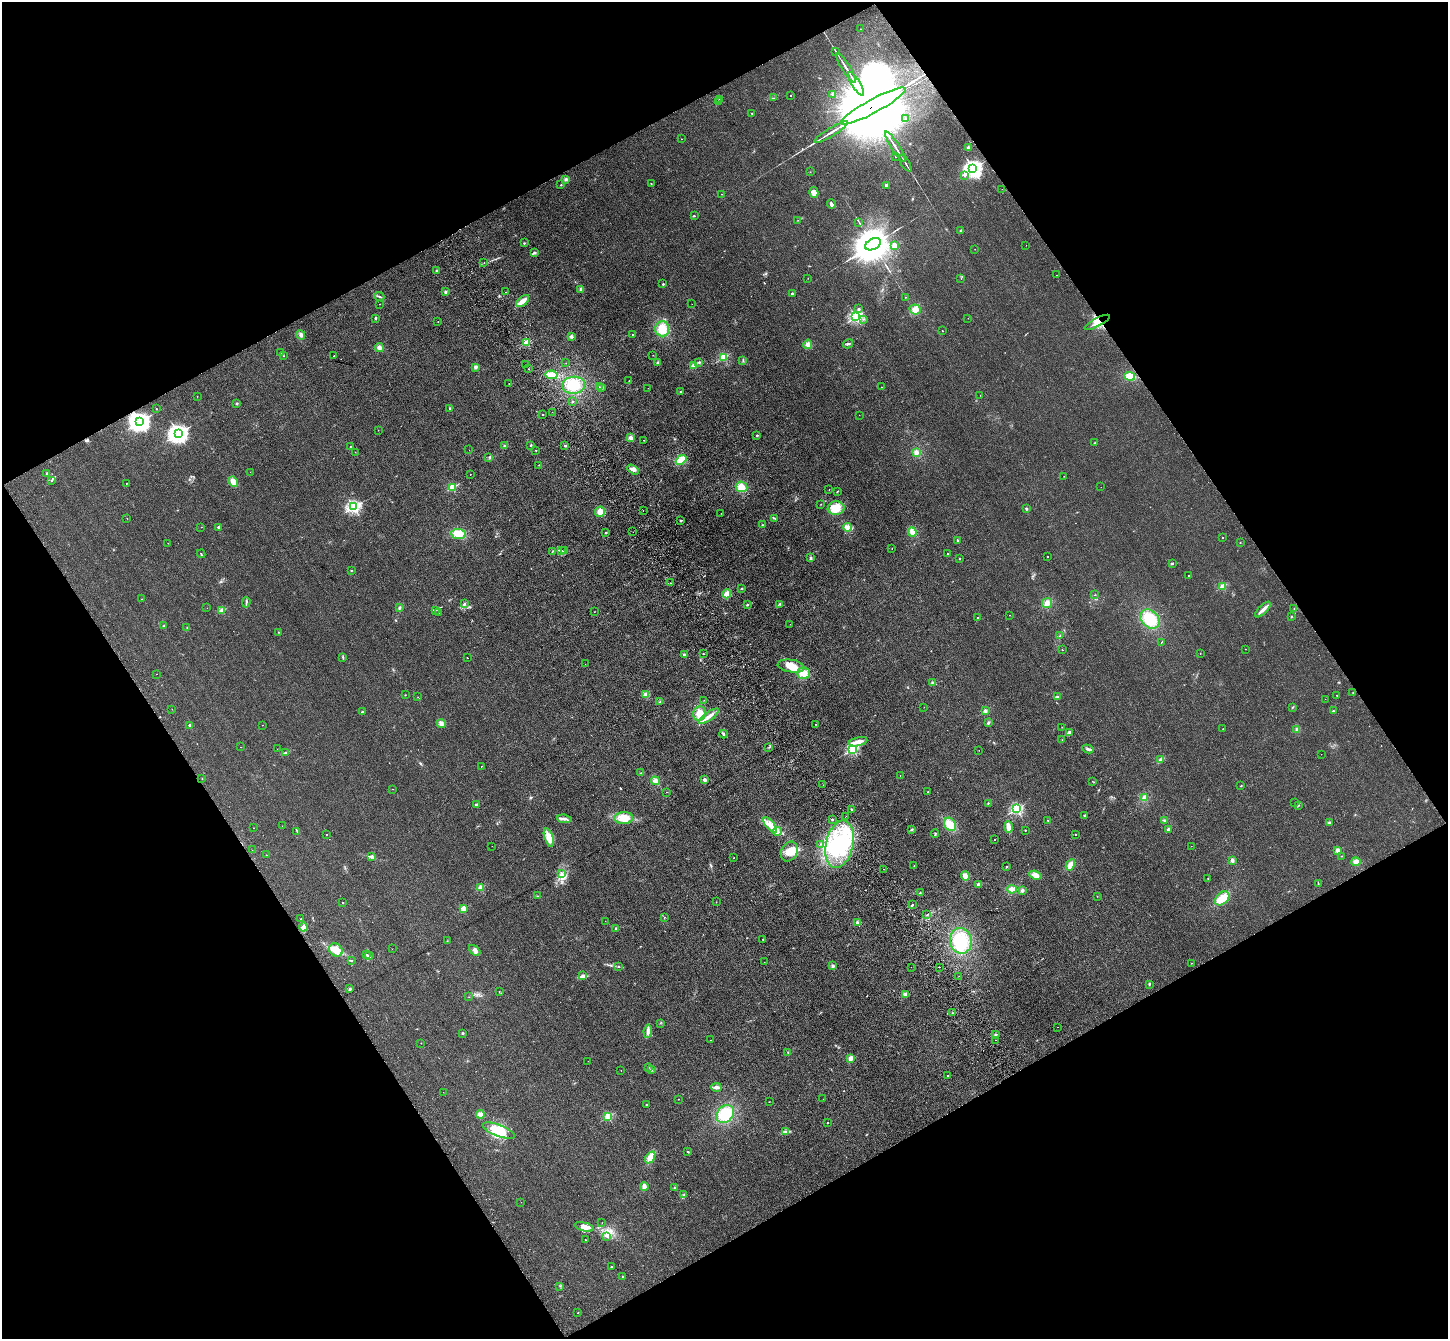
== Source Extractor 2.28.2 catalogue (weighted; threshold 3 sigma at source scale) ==
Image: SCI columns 103-5884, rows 223-5567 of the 5985 x 5924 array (HDU 1 of 3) = the unmasked area's bounding box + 8 px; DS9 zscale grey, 4 x 4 block average (1 PNG px = mean of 4 x 4 image px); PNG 1450 x 1341 px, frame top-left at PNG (2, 2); each listed source drawn as its Kron ellipse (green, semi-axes under 4 px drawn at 4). Shown black and unused: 47% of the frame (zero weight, under 3 of 4 exposures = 6% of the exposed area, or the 3 px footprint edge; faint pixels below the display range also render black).
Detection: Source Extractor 2.28.2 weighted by HDU 2 'WHT'. Background 0.0407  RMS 0.0058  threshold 0.0263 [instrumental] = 3 sigma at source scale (4.5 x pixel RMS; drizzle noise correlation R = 1.50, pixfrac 1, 0.05/0.05 arcsec/px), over >= 5 px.
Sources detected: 443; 4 too faint to see at this stretch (4 x 4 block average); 11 inside a brighter object's white glare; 7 cosmic-ray / hot-pixel residue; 2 long thin detections or spike segments (spike, bleed or trail) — neither listed nor drawn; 7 coinciding with a brighter row at this scale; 18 inside a brighter listed object's ellipse — not listed separately; the other 394 listed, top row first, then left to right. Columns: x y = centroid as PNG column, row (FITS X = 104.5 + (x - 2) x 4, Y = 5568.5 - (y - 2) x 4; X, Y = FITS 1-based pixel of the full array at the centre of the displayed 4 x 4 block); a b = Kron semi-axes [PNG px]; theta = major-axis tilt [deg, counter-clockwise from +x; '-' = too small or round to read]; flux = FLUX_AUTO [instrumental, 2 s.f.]
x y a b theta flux
860 29 2 2 - 1
836 51 2 2 - 1.5
846 68 17 2 -58 16
856 84 13 2 -58 34
832 94 3 3 - 5.2
791 96 2 2 - 4
774 98 2 2 - 1.5
720 99 3 2 - 2.2
719 102 3 2 - 3
873 106 36 7 28 130000
752 113 2 2 - 1.4
906 118 2 2 - 1.6
831 132 19 2 32 21
682 139 2 2 - 0.95
895 147 18 2 -58 15
968 147 3 3 - 4.8
895 156 2 2 - 2.7
905 163 9 2 -59 5.2
973 169 3 3 - 1700
810 172 2 2 - 0.74
965 176 2 2 - 2.4
566 179 3 3 - 5
651 184 2 2 - 1.5
561 185 2 2 - 5.7
886 185 2 2 - 46
1002 189 2 2 - 1.2
814 193 5 4 - 23
722 194 2 2 - 0.75
831 204 5 3 - 8.5
694 216 3 2 - 2.5
798 220 2 2 - 1.1
859 222 2 2 - 1.2
961 231 3 2 - 2.9
524 243 3 2 - 2.3
873 244 8 5 28 16000
894 245 2 2 - 100
1026 245 2 2 - 0.44
975 249 2 2 - 0.82
535 252 4 2 - 3.5
484 262 2 2 - 0.96
437 270 3 2 - 2.9
1056 275 2 2 - 0.9
808 278 2 2 - 0.74
961 278 2 2 - 0.59
663 284 2 2 - 11
581 289 4 3 - 6.1
445 292 3 3 - 4.6
505 292 2 2 - 0.68
792 293 2 2 - 22
379 296 5 2 - 4.5
905 297 2 2 - 1.6
523 301 8 3 43 28
380 304 2 2 - 1.4
692 304 2 2 - 0.41
859 309 2 2 - 17
915 309 6 4 -18 23
856 317 2 2 - 540
375 318 3 2 - 5.2
968 318 2 2 - 0.59
864 319 2 2 - 1.3
438 322 2 2 - 1.8
1097 322 14 3 28 27
662 329 7 7 - 46
942 331 2 2 - 2.4
301 335 5 3 - 9.5
633 335 2 2 - 1.8
571 337 3 3 - 5.7
526 343 2 2 - 160
808 344 5 4 - 13
848 344 5 2 - 4.9
379 347 4 4 - 11
281 353 2 2 - 2.4
653 355 2 2 - 0.72
283 356 2 2 - 1.5
334 356 2 2 - 4.7
723 357 2 2 - 260
743 360 3 2 - 2.3
699 362 4 2 - 3.5
566 363 2 2 - 0.61
658 363 3 3 - 5.6
526 364 2 2 - 1.1
693 366 2 2 - 74
475 367 3 3 - 7
529 369 2 2 - 1.2
552 375 6 4 -9 36
1130 376 5 4 - 33
629 381 2 2 - 2.4
509 384 2 2 - 1.2
574 385 11 8 3 70
599 387 2 2 - 1.3
602 387 2 2 - 2.8
881 387 2 2 - 2.3
648 388 2 2 - 0.79
681 391 2 2 - 3.5
980 395 2 2 - 0.67
197 396 2 2 - 1.1
572 402 2 2 - 2
237 403 2 2 - 18
450 408 2 2 - 2.1
156 409 2 2 - 4
552 412 2 2 - 1.2
543 414 2 2 - 3.5
859 415 2 2 - 0.47
140 422 4 3 - 2100
378 430 2 2 - 0.59
178 433 4 3 - 2000
757 435 2 2 - 12
631 438 4 4 - 9.8
644 440 2 2 - 1.2
1095 443 2 2 - 15
531 445 2 2 - 11
350 446 2 2 - 1.1
505 446 3 2 - 4.5
565 446 2 2 - 11
469 450 2 2 - 0.94
536 450 2 2 - 4.8
355 452 2 2 - 0.8
916 452 4 3 - 13
489 457 2 2 - 1.4
681 460 6 3 40 63
539 465 2 2 - 1
633 470 6 3 -30 11
250 472 2 2 - 0.63
47 473 2 2 - 8.1
470 474 2 2 - 1
1064 476 2 2 - 0.72
52 481 2 2 - 1.5
233 482 5 4 - 22
126 483 2 2 - 1.7
452 487 2 2 - 210
741 487 6 5 - 29
1101 487 2 2 - 0.38
829 489 2 2 - 0.65
837 491 3 2 - 1.8
821 504 2 2 - 1.1
353 507 2 2 - 700
836 508 8 7 - 56
1026 508 2 2 - 26
643 511 2 2 - 0.61
600 512 5 5 - 20
721 513 2 2 - 1.1
127 518 2 2 - 0.71
774 518 3 2 - 3.2
681 520 2 2 - 3.6
762 525 2 2 - 2.1
201 527 2 2 - 0.67
219 527 2 2 - 28
847 527 4 4 - 17
606 532 3 2 - 2.2
633 532 2 2 - 0.78
912 532 5 4 - 18
458 534 7 5 -6 44
1223 537 2 2 - 1.6
958 540 2 2 - 13
168 543 2 2 - 0.66
1240 543 2 2 - 1.1
892 549 2 2 - 1.8
553 551 2 2 - 2.1
562 551 2 2 - 1.7
564 551 2 2 - 0.88
201 554 4 2 - 2.4
947 554 2 2 - 2.9
1047 556 2 2 - 1.6
811 558 3 3 - 4.6
960 559 2 2 - 1.8
1172 563 3 2 - 2.7
351 570 2 2 - 2.1
1188 575 2 2 - 1.1
671 583 2 2 - 0.81
1222 587 2 2 - 130
741 588 2 2 - 1.5
727 594 5 4 - 19
1095 595 2 2 - 0.75
141 599 2 2 - 1.9
246 602 5 2 - 5.1
1047 603 5 5 - 15
465 604 3 2 - 3.8
779 604 2 2 - 3
747 605 3 2 - 3.1
207 608 2 2 - 0.53
400 608 3 2 - 3
1294 608 2 2 - 0.77
435 610 3 2 - 2.4
1263 610 10 3 44 16
222 611 2 2 - 99
594 612 2 2 - 0.82
439 613 2 2 - 2.2
1009 615 2 2 - 0.74
1291 616 2 2 - 1.6
977 617 2 2 - 2.1
1150 619 11 8 -44 90
790 624 2 2 - 0.53
164 626 2 2 - 2.8
187 628 2 2 - 1.9
278 632 2 2 - 1.1
1060 636 3 2 - 2.2
1161 642 4 2 - 2.3
1245 649 2 2 - 1.3
1062 650 2 2 - 3.1
1200 653 2 2 - 1.5
703 654 3 2 - 2.1
684 655 3 3 - 4.6
343 657 3 2 - 2.8
467 658 2 2 - 1.1
585 664 2 2 - 0.51
791 666 13 6 -9 38
803 673 6 6 - 31
156 674 2 2 - 0.53
932 683 2 2 - 1.6
1353 692 2 2 - 2.4
646 694 4 3 - 12
406 695 2 2 - 0.96
1337 695 2 2 - 2.9
418 697 2 2 - 0.83
1057 697 3 3 - 6.6
1325 699 2 2 - 0.42
704 700 2 2 - 0.83
660 702 2 2 - 1.5
924 707 2 2 - 1.1
1293 707 2 2 - 1.7
172 709 2 2 - 0.7
985 711 2 2 - 53
1333 711 2 2 - 12
362 712 3 2 - 4.6
699 714 7 6 - 31
709 716 12 3 36 24
988 722 3 2 - 4.8
441 723 4 4 - 12
816 724 2 2 - 3.8
189 725 2 2 - 14
262 725 2 2 - 0.69
1062 727 2 2 - 1.3
1223 729 2 2 - 0.86
1297 729 3 3 - 5.4
1069 732 4 2 - 14
723 734 4 2 - 4.5
1062 740 2 2 - 0.86
858 742 9 3 14 26
241 747 2 2 - 1.1
769 747 2 2 - 2.2
277 749 2 2 - 0.4
852 749 2 2 - 420
1088 749 6 2 -10 8.8
979 750 2 2 - 0.79
285 752 3 2 - 2.8
1321 754 2 2 - 1
1161 760 4 3 - 7.8
481 766 2 2 - 1
641 773 2 2 - 1.1
900 775 2 2 - 1.7
202 779 2 2 - 1.3
704 780 3 3 - 8.1
655 781 4 4 - 12
1092 781 2 2 - 1.1
823 785 2 2 - 1.3
1241 786 3 2 - 2.1
392 789 2 2 - 0.65
667 792 2 2 - 1.4
928 792 2 2 - 5.4
1144 798 4 3 - 15
1295 802 2 2 - 0.71
988 803 2 2 - 1.3
476 804 2 2 - 35
1298 806 3 2 - 1.9
851 809 2 2 - 2.2
1017 809 2 2 - 490
1084 815 2 2 - 15
846 816 2 2 - 0.48
624 818 9 6 2 48
564 819 7 2 -6 8.9
832 819 2 2 - 11
1048 820 2 2 - 2.6
1165 820 4 2 - 4.5
1329 822 3 2 - 4.5
950 824 7 5 -54 40
770 825 9 3 -51 21
282 826 2 2 - 0.64
1009 827 5 3 - 22
254 828 2 2 - 0.83
911 829 4 2 - 4
1168 829 2 2 - 33
1025 830 2 2 - 6.7
297 831 2 2 - 1.9
777 831 4 3 - 8.4
326 834 2 2 - 1.7
935 834 4 2 - 4
1075 834 2 2 - 3.7
549 838 9 4 -71 26
994 840 2 2 - 1.8
821 844 2 2 - 0.92
840 844 24 13 77 210
492 846 2 2 - 0.45
1191 846 2 2 - 1.1
252 850 2 2 - 0.5
1337 850 2 2 - 71
789 851 10 8 63 39
266 855 2 2 - 1.1
372 856 2 2 - 17
1342 856 2 2 - 2
734 858 2 2 - 2.5
1232 860 2 2 - 47
1356 862 5 4 - 15
1070 865 6 4 61 20
914 866 2 2 - 1.3
1007 867 2 2 - 3.8
884 869 2 2 - 1.9
561 874 4 3 - 7.5
1035 875 6 4 -20 20
965 876 5 4 - 23
1208 878 2 2 - 0.88
1318 883 3 2 - 2
978 884 3 2 - 5.3
481 888 2 2 - 100
1012 889 5 4 - 16
1022 890 3 2 - 7.3
920 893 2 2 - 2.6
537 896 2 2 - 0.97
1097 896 2 2 - 0.69
1222 898 8 5 44 44
716 902 2 2 - 1.7
343 903 2 2 - 3.6
912 905 2 2 - 1.7
463 908 2 2 - 100
927 915 2 2 - 1.1
664 918 3 2 - 2
301 919 2 2 - 0.65
605 921 2 2 - 0.38
857 923 3 3 - 7.4
303 927 4 3 - 13
616 928 2 2 - 14
763 939 2 2 - 3.8
447 941 2 2 - 1.1
961 941 13 11 -78 120
392 949 2 2 - 0.87
336 950 7 6 - 40
475 950 7 3 -43 11
366 954 2 2 - 1.9
369 956 4 3 - 8.6
351 961 2 2 - 2.3
764 962 2 2 - 0.61
1192 963 2 2 - 0.74
833 966 3 3 - 6.6
619 967 2 2 - 1.6
911 967 2 2 - 0.69
939 967 2 2 - 5.7
583 975 2 2 - 1.9
959 976 2 2 - 0.95
1149 984 3 2 - 2.8
350 989 2 2 - 25
499 991 2 2 - 1.1
905 994 4 3 - 9.4
469 997 2 2 - 0.77
952 1013 2 2 - 1.3
660 1023 2 2 - 0.88
1058 1027 2 2 - 0.92
648 1031 7 3 82 12
463 1033 2 2 - 3.5
995 1035 3 2 - 5.1
710 1040 2 2 - 0.53
996 1040 2 2 - 2.1
421 1043 2 2 - 2.3
788 1052 2 2 - 1.9
850 1058 3 3 - 13
588 1061 2 2 - 0.96
648 1067 2 2 - 10
621 1070 2 2 - 0.95
651 1070 2 2 - 3.4
948 1075 2 2 - 3.9
716 1087 5 3 - 12
443 1092 2 2 - 0.48
678 1099 2 2 - 2
823 1099 2 2 - 0.47
769 1102 2 2 - 0.82
646 1105 2 2 - 5.6
480 1114 4 3 - 12
725 1114 10 7 48 94
608 1117 2 2 - 230
827 1123 2 2 - 3.3
499 1131 17 5 -21 72
785 1132 4 3 - 7.6
688 1152 2 2 - 8.4
650 1157 6 4 56 26
644 1186 4 3 - 15
675 1188 2 2 - 20
684 1195 2 2 - 1.7
521 1202 2 2 - 0.56
602 1223 2 2 - 0.6
584 1227 10 3 -15 20
607 1236 4 2 - 5.2
585 1240 2 2 - 2.9
612 1267 2 2 - 2.7
623 1277 2 2 - 16
560 1286 2 2 - 1.1
578 1313 2 2 - 1.8
Overlapping masked pixels (flux is a lower limit): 3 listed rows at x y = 873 106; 1097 322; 140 422
Diffuse or blended objects may show on this block-average render without a row.